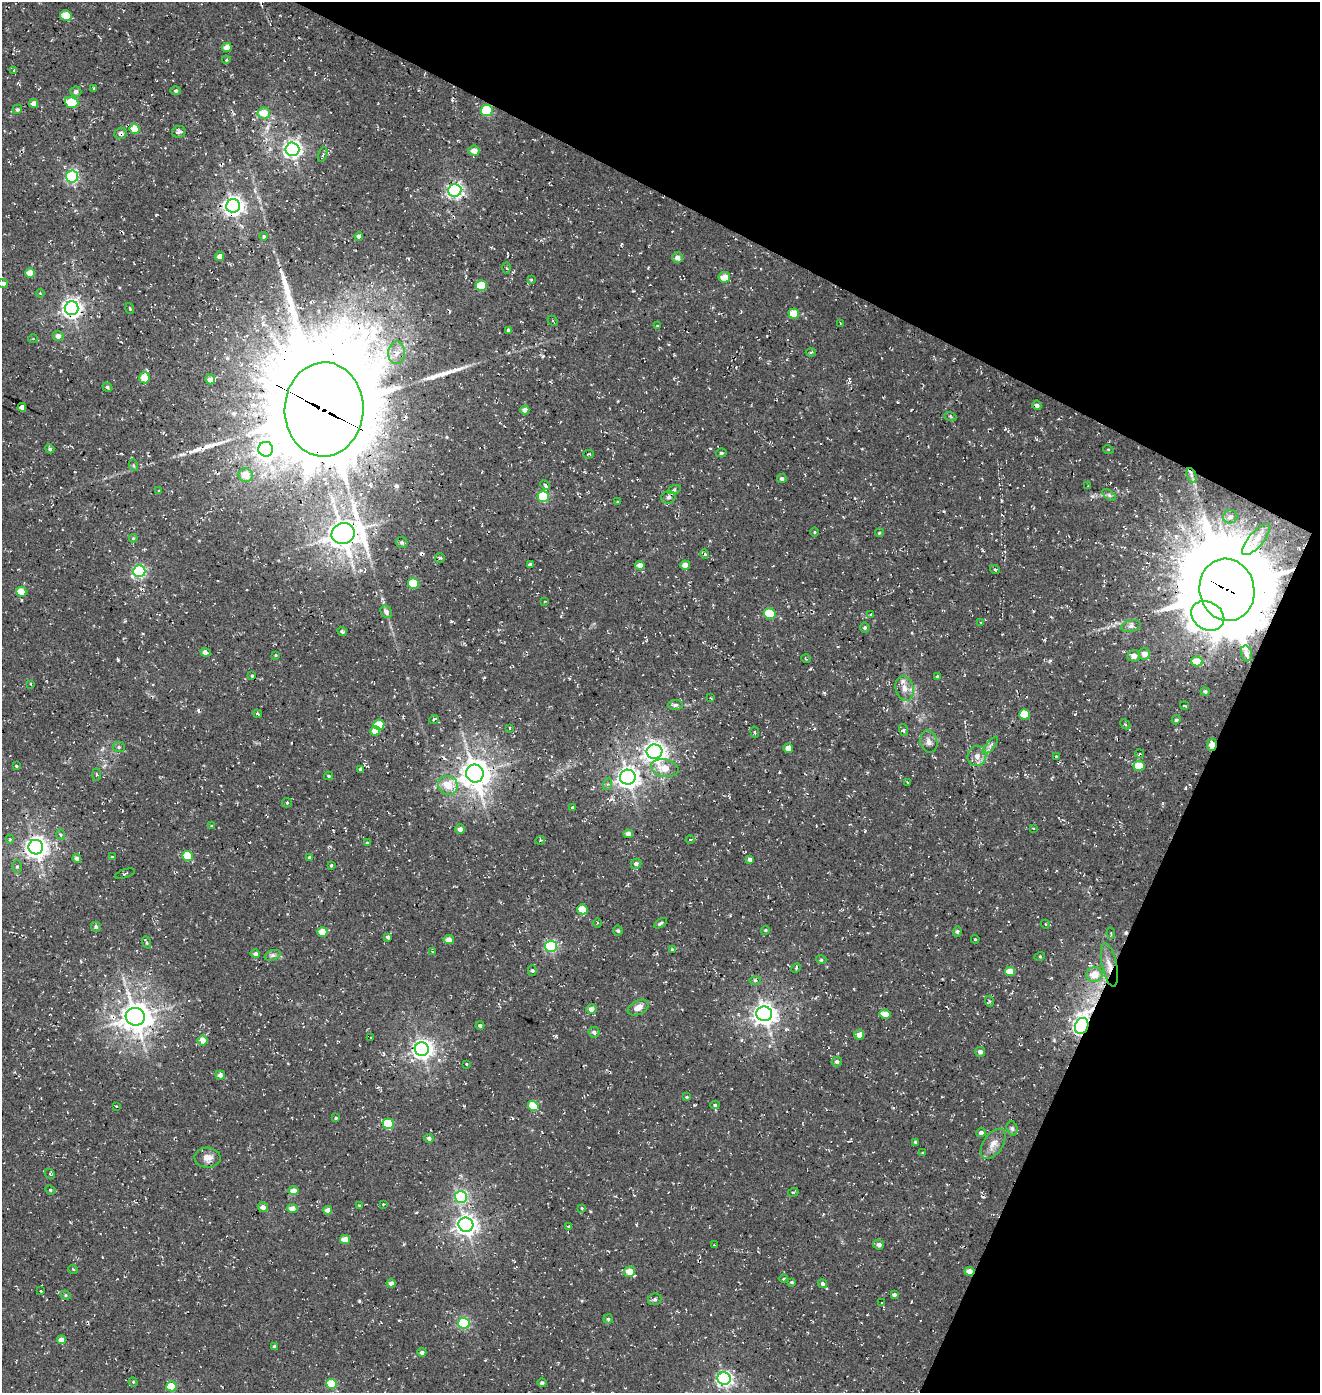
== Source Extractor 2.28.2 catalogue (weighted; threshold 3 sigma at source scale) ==
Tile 8 of 4 x 4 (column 4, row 2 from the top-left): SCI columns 4285-5602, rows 2903-4293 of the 5867 x 5812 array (HDU 1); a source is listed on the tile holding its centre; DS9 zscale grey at full resolution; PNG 1322 x 1395 px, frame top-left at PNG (2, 2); each listed source drawn as its Kron ellipse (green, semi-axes under 4 px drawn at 4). Shown black and unused: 25% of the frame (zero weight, under 3 of 4 exposures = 8% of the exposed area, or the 3 px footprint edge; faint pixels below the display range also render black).
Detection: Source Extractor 2.28.2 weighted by HDU 2 'WHT'; one run over the whole footprint, this tile lists its part. Background 0.00286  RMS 0.0023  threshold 0.0102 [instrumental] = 3 sigma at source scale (4.5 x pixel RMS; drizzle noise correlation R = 1.50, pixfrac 1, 0.0396/0.0396 arcsec/px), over >= 5 px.
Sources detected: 262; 1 inside a brighter object's white glare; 3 cosmic-ray / hot-pixel residue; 3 long thin detections or spike segments (spike, bleed or trail) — neither listed nor drawn; the other 255 listed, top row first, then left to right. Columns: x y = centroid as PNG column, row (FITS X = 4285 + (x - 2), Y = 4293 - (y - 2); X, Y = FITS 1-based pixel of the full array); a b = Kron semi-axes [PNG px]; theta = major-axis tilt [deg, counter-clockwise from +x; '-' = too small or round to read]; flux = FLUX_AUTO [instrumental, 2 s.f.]
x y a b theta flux
66 15 5 5 - 4.4
227 47 5 4 - 2.8
226 60 4 4 - 0.32
14 70 4 4 - 0.28
94 88 3 3 - 0.29
176 91 5 4 - 0.38
76 92 5 5 - 0.74
71 102 7 5 -19 11
34 103 4 4 - 1.8
17 109 5 4 - 0.49
487 110 6 5 - 18
264 113 6 5 - 3.8
135 129 5 5 - 4.2
179 132 7 6 - 0.73
121 133 6 5 - 0.84
292 149 7 6 - 92
474 151 5 5 - 2
323 154 8 3 71 0.32
72 176 6 6 - 38
455 190 6 6 - 61
233 206 7 7 - 120
264 236 4 4 - 0.46
359 236 4 3 - 0.5
219 256 5 4 - 1
677 258 5 5 - 1.2
506 268 5 3 - 0.27
30 273 5 4 - 4.1
724 277 6 5 - 2.7
531 280 4 4 - 0.24
3 283 5 4 - 0.74
481 286 5 5 - 7.4
40 293 4 3 - 0.21
71 308 7 6 - 110
130 308 5 3 - 0.29
794 314 5 5 - 5
553 321 6 3 -45 0.22
840 323 3 2 - 0.14
657 326 4 2 - 0.17
508 330 4 3 - 0.51
58 336 5 5 - 1.2
33 339 4 4 - 0.28
811 352 5 3 - 0.25
397 353 11 8 89 1.7
144 378 6 5 - 3.9
210 379 5 5 - 1.4
107 387 5 4 - 0.43
1037 405 5 4 - 0.96
22 407 4 4 - 2.2
324 409 47 39 88 7000
525 410 4 4 - 1.7
950 416 6 4 -19 0.3
50 449 5 4 - 0.52
266 449 7 7 - 110
1108 449 5 3 - 0.19
721 453 5 4 - 0.36
588 454 5 3 - 0.3
133 465 6 4 -72 0.32
246 475 7 6 - 2.8
1191 475 8 4 -71 0.59
782 479 5 4 - 0.67
545 485 5 3 - 0.34
1088 486 2 2 - 0.19
674 490 6 4 19 0.36
159 491 3 3 - 0.25
1109 495 8 4 -37 0.51
543 497 6 5 - 14
668 497 7 6 - 0.63
617 502 4 3 - 0.2
1230 517 7 6 - 0.7
815 532 4 3 - 0.21
879 533 4 3 - 0.23
343 534 12 10 15 370
133 538 4 4 - 0.3
1256 540 19 7 49 2.3
402 542 5 5 - 0.6
705 554 5 3 - 0.44
440 558 5 4 - 0.24
530 565 4 4 - 0.59
640 565 4 4 - 1.7
685 565 5 4 - 2
995 570 5 3 - 0.33
139 571 6 6 - 37
413 583 5 5 - 6.9
1227 590 31 27 -78 4000
21 592 5 5 - 4.1
544 601 3 2 - 0.21
386 612 6 5 - 0.88
770 613 6 5 - 9.2
870 614 4 3 - 0.26
1208 616 17 13 -30 81
981 622 4 2 - 0.15
1131 626 10 5 13 0.75
865 628 5 5 - 0.42
342 631 5 4 - 0.43
205 652 5 4 - 0.88
1246 653 8 5 -76 0.75
1144 654 6 5 - 1.7
276 655 4 3 - 0.22
1134 656 6 5 - 1.1
806 659 5 3 - 0.19
1197 661 5 5 - 3.7
252 676 3 3 - 0.24
937 676 3 2 - 0.25
31 684 3 2 - 0.24
904 688 12 9 -74 1.9
1205 692 4 4 - 0.48
711 698 3 2 - 0.16
675 705 7 5 2 0.65
1185 706 4 2 - 0.22
257 714 5 3 - 0.3
1025 714 5 5 - 5.4
434 719 5 3 - 0.21
1176 720 5 4 - 0.41
1125 724 6 4 -44 0.35
379 725 5 5 - 6.4
509 728 3 2 - 0.23
904 730 6 4 -71 0.41
375 731 5 4 - 2.8
755 732 5 3 - 0.22
929 742 11 8 -75 1.2
990 745 11 4 50 0.69
1212 745 6 4 81 3.2
119 747 6 5 - 0.44
788 748 4 4 - 1.5
654 752 8 7 - 140
1140 754 4 3 - 0.31
977 756 10 9 - 1.6
1056 757 3 2 - 0.24
16 766 3 3 - 0.21
1139 766 5 5 - 5.2
665 768 14 8 -13 3.4
360 769 3 3 - 0.48
475 774 9 8 - 350
96 775 6 3 -90 0.29
329 776 4 3 - 0.28
628 777 8 7 - 150
907 782 3 2 - 0.18
608 784 6 4 70 0.38
448 785 10 9 - 3.8
287 803 5 4 - 0.35
573 807 4 4 - 0.3
212 826 3 3 - 0.33
1033 828 3 2 - 0.18
460 829 5 4 - 1.1
628 834 5 4 - 1.5
61 835 5 3 - 0.28
10 839 4 4 - 0.21
690 839 4 3 - 0.23
540 840 5 4 - 0.27
367 843 4 3 - 0.22
36 847 7 7 - 160
188 856 5 5 - 8.5
112 857 4 3 - 0.23
310 858 4 4 - 0.71
77 859 4 4 - 0.95
750 860 4 4 - 1
636 864 5 5 - 0.83
331 865 4 3 - 0.25
17 866 6 5 - 0.44
125 874 10 2 18 0.25
582 909 5 5 - 4.3
597 923 4 3 - 0.21
660 923 7 4 32 0.5
1045 924 4 3 - 0.18
96 927 5 4 - 0.47
765 930 4 3 - 0.26
618 931 5 5 - 0.44
957 931 5 4 - 0.37
322 932 5 5 - 5.1
1111 933 6 3 -78 0.34
388 937 4 4 - 0.56
449 939 5 4 - 1.7
975 939 4 3 - 0.24
146 942 6 3 -69 0.32
551 946 6 5 - 30
672 949 3 3 - 0.24
433 951 4 2 - 0.2
255 954 5 4 - 0.56
272 955 8 5 19 0.66
1040 956 5 3 - 0.21
821 959 5 3 - 0.3
1109 965 22 7 -78 2.6
796 968 5 3 - 0.32
532 971 5 4 - 0.43
1010 971 5 4 - 3.3
1094 975 8 7 - 3
755 980 6 4 -1 0.35
989 1001 5 3 - 0.27
638 1008 11 7 25 1.7
591 1009 5 4 - 1.4
764 1014 8 7 - 160
885 1014 5 4 - 2.7
135 1017 10 9 - 330
480 1026 4 4 - 0.46
1082 1026 8 6 68 97
594 1032 5 5 - 0.7
859 1035 5 5 - 1.7
371 1037 2 2 - 0.19
203 1040 5 5 - 2
422 1049 7 7 - 130
980 1052 5 5 - 0.96
837 1062 5 4 - 0.64
466 1064 3 2 - 0.17
220 1075 4 4 - 0.91
687 1097 4 3 - 0.25
715 1105 4 4 - 0.37
116 1106 3 3 - 0.18
533 1106 5 5 - 5.9
336 1118 4 4 - 0.29
388 1124 6 5 - 12
1012 1128 7 5 -74 0.51
981 1133 4 4 - 0.78
429 1138 4 4 - 0.64
915 1142 4 3 - 0.32
993 1144 17 9 56 2
922 1153 3 2 - 0.21
207 1158 13 10 -2 1.8
50 1174 6 3 -46 0.28
50 1190 5 4 - 0.31
294 1191 5 4 - 2.2
793 1192 5 4 - 0.27
461 1197 6 5 - 27
383 1204 3 3 - 0.17
359 1205 3 2 - 0.17
263 1207 5 5 - 1
582 1208 4 3 - 0.22
292 1209 5 4 - 1.5
328 1210 4 4 - 1.4
466 1225 7 7 - 140
568 1226 4 3 - 0.24
345 1239 5 4 - 3
879 1244 5 5 - 0.9
714 1245 3 2 - 0.21
73 1269 5 3 - 0.25
969 1271 5 4 - 1.7
630 1272 5 5 - 3
784 1278 4 2 - 0.21
792 1282 4 3 - 0.36
391 1283 4 4 - 0.9
823 1284 5 4 - 0.49
41 1291 2 2 - 0.2
66 1295 5 4 - 0.32
894 1295 4 3 - 0.58
655 1299 7 6 - 0.42
882 1303 4 3 - 0.23
608 1319 4 4 - 0.38
464 1323 6 5 - 22
61 1340 4 4 - 1.9
274 1347 4 4 - 0.62
422 1352 4 4 - 0.71
724 1379 7 6 - 62
133 1382 5 4 - 0.24
542 1383 4 4 - 0.68
331 1384 5 5 - 9.8
171 1386 5 5 - 9.5
Overlapping masked pixels (flux is a lower limit): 9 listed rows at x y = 487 110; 121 133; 324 409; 1227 590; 1212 745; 1109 965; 135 1017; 1082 1026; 969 1271
Isophote crosses this tile's border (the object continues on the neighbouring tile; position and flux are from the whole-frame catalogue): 1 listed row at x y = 3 283